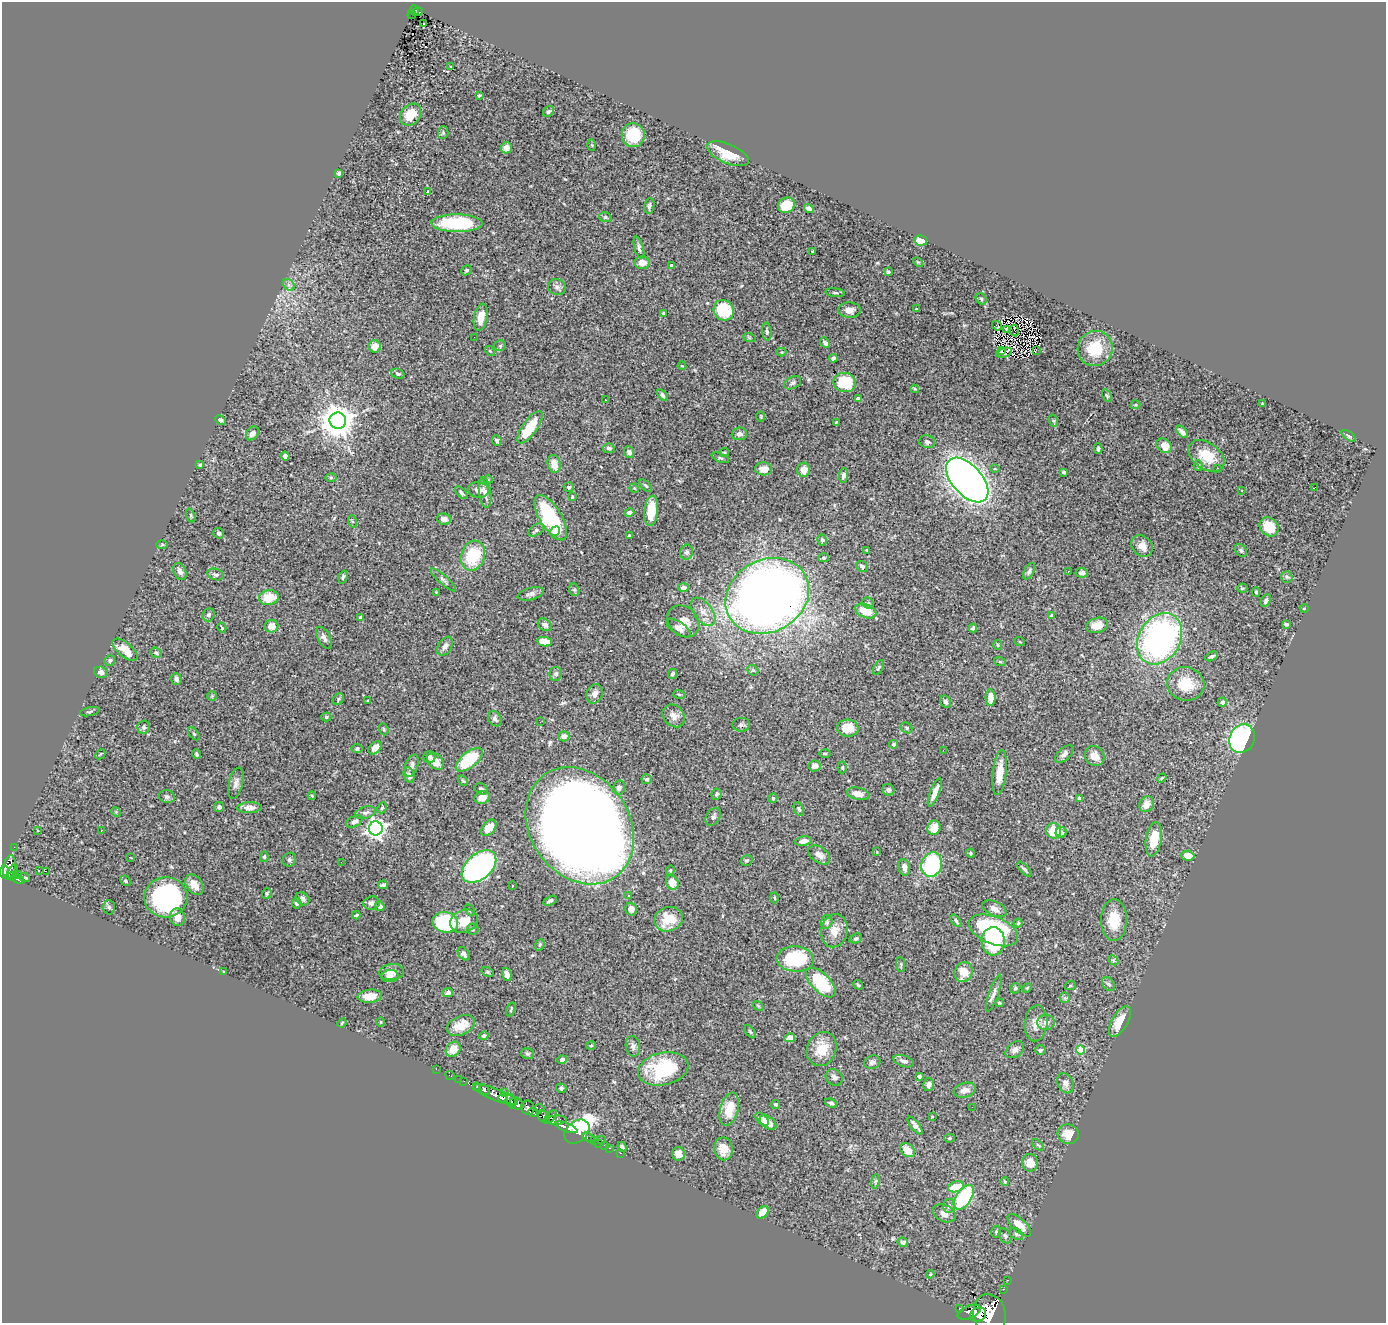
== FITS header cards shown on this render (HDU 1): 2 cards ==
NAXIS1  =                 1384
NAXIS2  =                 1321

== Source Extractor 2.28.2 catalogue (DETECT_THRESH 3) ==
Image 1384 x 1321 px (HDU 1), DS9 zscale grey, 1 PNG px = 1 image px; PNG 1388 x 1325 px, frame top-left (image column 1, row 1321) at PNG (2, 2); each listed source drawn as its Kron ellipse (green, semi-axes under 4 px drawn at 4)
Background 2.5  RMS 0.04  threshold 0.121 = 3 sigma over >= 5 px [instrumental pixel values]
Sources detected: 416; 1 with non-positive FLUX_AUTO (blend fragments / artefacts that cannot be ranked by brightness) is neither listed nor drawn; the other 415 listed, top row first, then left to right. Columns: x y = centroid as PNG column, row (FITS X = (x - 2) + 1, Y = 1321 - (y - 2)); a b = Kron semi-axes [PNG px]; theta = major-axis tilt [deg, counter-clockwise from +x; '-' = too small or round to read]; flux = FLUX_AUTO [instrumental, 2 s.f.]
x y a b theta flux
414 10 5 4 - 73
418 11 5 4 - 65
412 15 4 3 - 17
424 23 3 2 - 9.6
451 67 3 2 - 2.4
479 95 4 3 - 3.3
548 112 6 5 - 5.6
410 115 12 9 49 51
443 133 6 5 - 4.6
633 135 12 11 - 91
592 145 5 3 - 2.7
506 148 5 5 - 23
728 154 22 9 -23 61
339 173 4 3 - 5.1
428 192 3 3 - 6.3
787 205 9 7 31 72
649 206 8 5 81 6
809 208 5 4 - 9.3
605 217 6 5 - 4.6
457 223 25 9 -1 170
921 240 6 5 - 41
639 248 11 4 -75 8.5
813 251 3 3 - 2.7
918 262 5 3 - 2.9
642 263 7 6 - 25
671 265 4 3 - 5.1
466 270 5 5 - 5.4
888 272 3 3 - 4
289 285 7 5 -45 7.2
557 287 9 8 - 11
835 293 9 4 -6 4.9
981 299 6 5 - 4.2
916 309 3 3 - 2
724 310 11 9 -50 100
849 310 11 7 -1 20
664 313 3 3 - 7.3
481 317 13 6 79 33
997 326 5 3 - 4.6
1006 329 3 2 - 1.7
1014 331 6 2 -81 3.2
767 332 9 4 -85 6.1
474 337 2 2 - 1.2
749 337 6 4 -19 3.2
825 343 6 4 -48 8.3
500 346 6 5 - 4.1
375 347 6 6 - 25
1095 348 18 17 - 98
1002 350 3 2 - 2.7
1036 350 2 2 - 0.7
490 351 6 3 -44 3
781 352 5 4 - 2.9
1004 353 8 4 15 0.65
833 358 4 4 - 7
682 366 4 3 - 2.5
398 374 7 4 -20 5.3
793 383 9 5 28 6.8
845 383 11 9 -13 87
915 389 4 3 - 3
662 395 6 4 -52 6.2
1107 396 7 4 -62 3.9
858 399 4 4 - 19
605 400 2 2 - 5.9
1262 404 3 2 - 2.4
1135 405 5 4 - 3.4
761 417 5 3 - 2.4
220 420 5 4 - 6.8
338 421 8 8 - 5500
1054 421 6 4 -71 3.5
836 422 3 2 - 2.5
530 427 19 7 55 83
1182 432 7 4 -45 9.4
252 433 8 5 51 11
739 434 8 6 7 12
1349 436 8 4 -35 4.5
497 441 5 4 - 5.3
927 442 8 6 -12 6.4
1164 446 8 6 -36 40
609 448 6 4 -5 6
1098 449 5 3 - 4.8
629 452 6 5 - 11
724 452 5 3 - 3
285 456 4 4 - 12
1206 456 20 13 -36 66
720 458 9 3 -21 4.8
554 464 9 6 -79 32
200 465 4 3 - 3.5
1198 465 5 4 - 4.6
1218 468 3 3 - 5.9
764 469 8 6 -4 26
995 469 5 3 - 2.3
803 470 7 6 - 30
1064 472 4 3 - 4.4
843 475 7 4 82 9.3
331 478 6 4 -1 3.8
488 480 4 4 - 2.8
967 480 27 15 -48 2800
646 486 8 3 -45 3.9
569 487 5 5 - 7.1
1315 487 3 3 - 24
634 488 5 4 - 2.5
478 490 10 7 -7 21
1242 490 4 3 - 4.2
461 493 8 3 -48 4.8
485 493 15 6 -82 15
572 497 4 3 - 3.3
651 511 15 6 84 63
629 513 5 4 - 12
191 515 7 4 -71 3.6
551 518 25 11 -58 240
444 519 7 5 -10 13
352 521 6 4 -71 3.1
1269 527 10 8 -42 64
536 530 8 5 35 7.4
555 531 6 4 34 11
219 533 6 5 - 6.8
629 535 3 3 - 3.2
822 540 6 5 - 5.5
162 545 6 4 2 3.6
1142 546 12 9 -45 22
867 550 3 2 - 2.6
1241 550 7 5 -47 5.3
687 552 7 6 - 7.3
473 556 15 12 69 130
824 558 5 4 - 4.3
862 566 6 5 - 5.3
180 571 9 6 -66 12
1029 571 9 4 64 7.7
1068 571 3 2 - 2
1082 573 6 5 - 10
215 574 8 5 -17 7.8
343 577 6 3 72 4.4
1287 577 6 5 - 4.9
443 580 16 4 -42 8.4
683 588 5 4 - 12
1242 588 5 4 - 4.1
574 590 6 5 - 4.2
436 592 4 2 - 2.4
1256 592 4 4 - 3.7
531 594 13 6 15 12
767 596 43 36 29 3600
269 598 10 7 10 60
1266 601 6 4 63 8
868 603 6 5 - 4.5
1304 608 4 4 - 2.7
866 611 11 6 -24 66
703 612 16 9 -53 28
209 615 6 6 - 7.4
1052 615 3 3 - 11
361 617 4 3 - 5.4
683 621 17 14 -44 32
1286 624 4 3 - 4.9
545 625 7 5 -35 13
1097 625 11 7 16 33
271 626 7 6 - 29
222 628 5 3 - 2.5
678 628 14 6 -34 15
973 628 4 3 - 4
324 638 12 6 -62 11
1160 639 27 20 59 810
544 642 7 4 -9 54
1020 642 5 3 - 2.5
998 645 5 4 - 3.4
445 646 10 6 56 14
125 650 15 7 -39 46
156 653 6 5 - 6.1
1212 656 7 3 25 5.7
110 660 5 5 - 5
1000 662 6 4 -20 3
878 667 8 4 61 5.2
753 670 6 5 - 4.6
101 672 7 5 -17 10
556 674 7 6 - 7.2
672 674 5 4 - 7.1
176 679 6 5 - 11
1186 684 19 16 -13 78
595 694 10 7 67 16
679 694 6 3 -20 3.3
212 696 5 5 - 3.4
991 698 8 5 89 28
338 699 6 4 47 4.6
368 700 4 2 - 2.2
945 702 6 5 - 6.9
1222 702 5 4 - 11
90 712 10 2 12 3.2
674 716 12 10 -46 17
326 717 5 4 - 3.9
495 719 8 6 -58 9.8
540 722 3 2 - 3.2
741 725 9 7 0 7.3
144 727 6 6 - 6.3
848 728 10 8 -3 54
907 728 6 5 - 4.3
384 729 6 4 -70 3.6
194 734 7 4 -54 4.5
564 736 5 5 - 17
1242 739 15 12 62 430
894 744 4 4 - 4.9
375 748 7 5 44 20
357 749 5 4 - 5.4
943 750 3 2 - 2.2
100 754 6 2 44 2.2
197 754 5 3 - 4.6
825 754 6 4 0 3.3
1064 754 11 6 43 10
1095 756 10 9 - 26
429 757 6 5 - 7.6
469 760 16 8 39 150
435 761 10 7 -49 32
411 766 12 6 71 15
815 766 6 5 - 18
842 767 6 4 88 3.8
1000 773 23 6 84 42
409 775 8 5 -71 12
1162 778 5 3 - 2.9
647 779 5 5 - 5.8
463 781 6 4 -57 4.3
236 783 16 7 76 14
619 788 7 6 - 11
481 789 7 5 -34 6.7
888 790 6 5 - 8.3
935 792 15 4 69 23
717 794 6 5 - 5.6
858 794 11 6 -12 25
312 796 4 3 - 2.4
167 797 8 6 -11 7.2
482 797 8 6 21 22
773 798 4 4 - 3.8
1079 798 4 3 - 12
1146 804 8 6 60 25
219 807 5 5 - 6.9
249 808 12 5 3 15
382 808 6 4 66 3.6
799 809 7 4 -67 5.3
116 812 5 4 - 2.6
365 813 11 6 17 9.4
713 817 10 6 57 8.5
354 821 9 5 29 10
580 826 62 49 -55 7200
376 828 7 7 - 1400
489 828 9 6 51 35
934 828 7 6 - 43
37 830 3 3 - 4.7
101 831 3 2 - 4.7
1054 831 7 7 - 72
1061 832 5 5 - 10
1154 839 17 8 80 70
803 841 8 4 9 18
14 847 2 2 - 8.9
877 852 4 3 - 2.2
971 853 5 3 - 3.7
819 855 12 7 -35 18
1188 856 7 5 -5 39
130 857 4 2 - 3.7
264 857 5 4 - 3.7
289 860 7 6 - 7.2
746 860 6 5 - 4.1
341 862 3 2 - 2
932 865 12 10 72 240
479 867 20 12 41 770
10 868 12 6 82 880
904 868 8 5 -78 17
1024 869 9 4 -47 6
39 870 2 2 - 1700
670 870 5 4 - 3
4 871 7 4 83 340
46 871 3 2 - 13
12 872 7 3 57 85
18 874 2 2 - 5.7
12 876 4 2 - 210
25 878 5 2 - 4.3
18 879 7 3 -26 190
125 881 6 4 -42 4.5
672 882 7 6 - 32
194 885 11 7 -56 28
383 885 5 3 - 5.9
512 886 3 2 - 3.1
267 893 5 4 - 3.7
629 896 3 3 - 9.9
166 897 21 20 - 490
774 898 5 3 - 2.4
302 899 7 6 - 9.5
550 901 7 4 26 6.4
297 903 5 5 - 8.1
371 903 8 6 7 9.8
380 906 5 4 - 8.1
109 907 7 6 - 5.5
631 909 6 5 - 17
994 909 13 7 -24 14
470 910 6 4 -50 3.5
356 915 4 3 - 4.4
177 917 9 7 -71 28
668 919 14 12 16 58
1114 920 21 13 89 69
464 921 14 11 26 50
956 921 7 4 -50 6
445 922 13 10 -13 230
827 922 7 5 75 7.4
1018 923 4 4 - 3.7
473 929 6 5 - 5.1
993 930 26 13 -22 310
834 931 17 13 77 34
856 938 6 4 24 4.6
993 941 14 11 -88 130
540 945 6 4 69 4.1
464 954 7 5 -54 8.9
795 959 18 12 -4 190
1113 960 6 4 -45 3.9
901 965 7 4 -85 3.7
224 972 4 2 - 1.9
392 972 12 8 8 19
488 972 7 4 -27 3.8
964 972 10 9 - 47
507 974 6 4 -73 13
390 976 8 6 5 9.3
821 982 19 9 -45 170
1108 984 8 5 -50 7.9
858 985 5 4 - 3.9
1070 986 5 3 - 2.7
1015 988 6 4 45 3.8
1027 988 5 4 - 2.5
448 992 5 4 - 7.1
994 993 19 5 71 14
370 996 12 6 5 35
1065 998 5 5 - 4.8
999 1003 4 4 - 4
758 1006 6 3 -37 2.6
511 1009 7 2 74 3
380 1022 5 3 - 2.4
1046 1022 9 7 5 18
1120 1022 17 8 59 52
342 1023 5 4 - 2.9
1036 1023 18 11 84 31
461 1025 15 9 24 45
750 1032 7 4 -54 4.8
484 1036 5 4 - 6.3
790 1038 5 4 - 25
591 1046 5 3 - 2.4
633 1046 10 7 -81 10
453 1049 8 7 - 36
822 1049 17 14 67 56
1015 1050 10 7 39 13
1040 1050 5 5 - 5.4
1081 1050 4 4 - 110
527 1054 6 5 - 4.7
562 1060 5 4 - 8.5
904 1061 10 5 -18 12
872 1062 8 6 17 11
436 1069 2 2 - 41
663 1069 25 16 13 180
450 1075 5 2 - 7.3
919 1076 4 3 - 8.2
834 1077 9 7 -45 10
459 1079 2 2 - 7.5
464 1081 2 2 - 5
1065 1083 10 7 -65 16
929 1085 6 5 - 12
477 1087 3 3 - 70
561 1088 5 4 - 4.5
484 1090 6 4 -45 350
965 1090 11 7 16 18
504 1092 2 2 - 28
495 1095 24 6 -21 980
502 1098 4 3 - 610
511 1101 7 4 -75 750
831 1103 6 4 -20 7.2
517 1104 7 5 -41 1200
776 1104 4 4 - 4.3
972 1107 2 2 - 17
528 1108 7 6 - 800
539 1108 5 3 - 180
729 1109 17 9 74 61
533 1112 5 4 - 260
544 1116 7 5 -40 470
932 1116 3 3 - 2.4
551 1117 8 3 50 400
762 1119 8 4 -43 19
556 1120 10 4 3 420
768 1123 9 5 -35 33
915 1126 11 4 -51 12
566 1127 12 4 -21 1100
577 1131 14 10 42 1600
1068 1134 10 9 - 39
588 1138 7 3 -32 62
949 1138 5 4 - 3.6
602 1140 3 2 - 54
594 1141 3 2 - 18
598 1143 2 2 - 13
604 1145 2 2 - 15
1038 1145 7 4 -44 4.2
622 1147 5 3 - 9.1
610 1148 3 2 - 16
723 1149 11 9 -78 36
907 1150 8 6 -41 34
620 1153 3 2 - 22
678 1154 7 6 - 14
1030 1163 9 8 - 29
875 1181 7 3 80 4.1
1005 1181 4 3 - 3.7
956 1187 8 5 15 70
964 1197 14 7 57 230
949 1206 7 6 - 7.6
763 1212 7 5 51 36
944 1213 12 8 -23 19
1019 1225 15 6 -43 47
996 1232 6 4 76 4.8
1016 1234 8 5 -37 5.9
1005 1236 8 5 -59 6.2
903 1242 5 4 - 8
930 1274 4 4 - 2.7
1007 1280 2 2 - 8.3
1004 1289 2 2 - 9.6
960 1309 3 3 - 130
969 1312 12 6 23 1900
990 1314 20 16 -76 5100
978 1315 8 6 32 1900
At the frame edge (FLAGS 8, measured only in part): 1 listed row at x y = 990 1314
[1 non-positive-flux detection neither listed nor drawn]